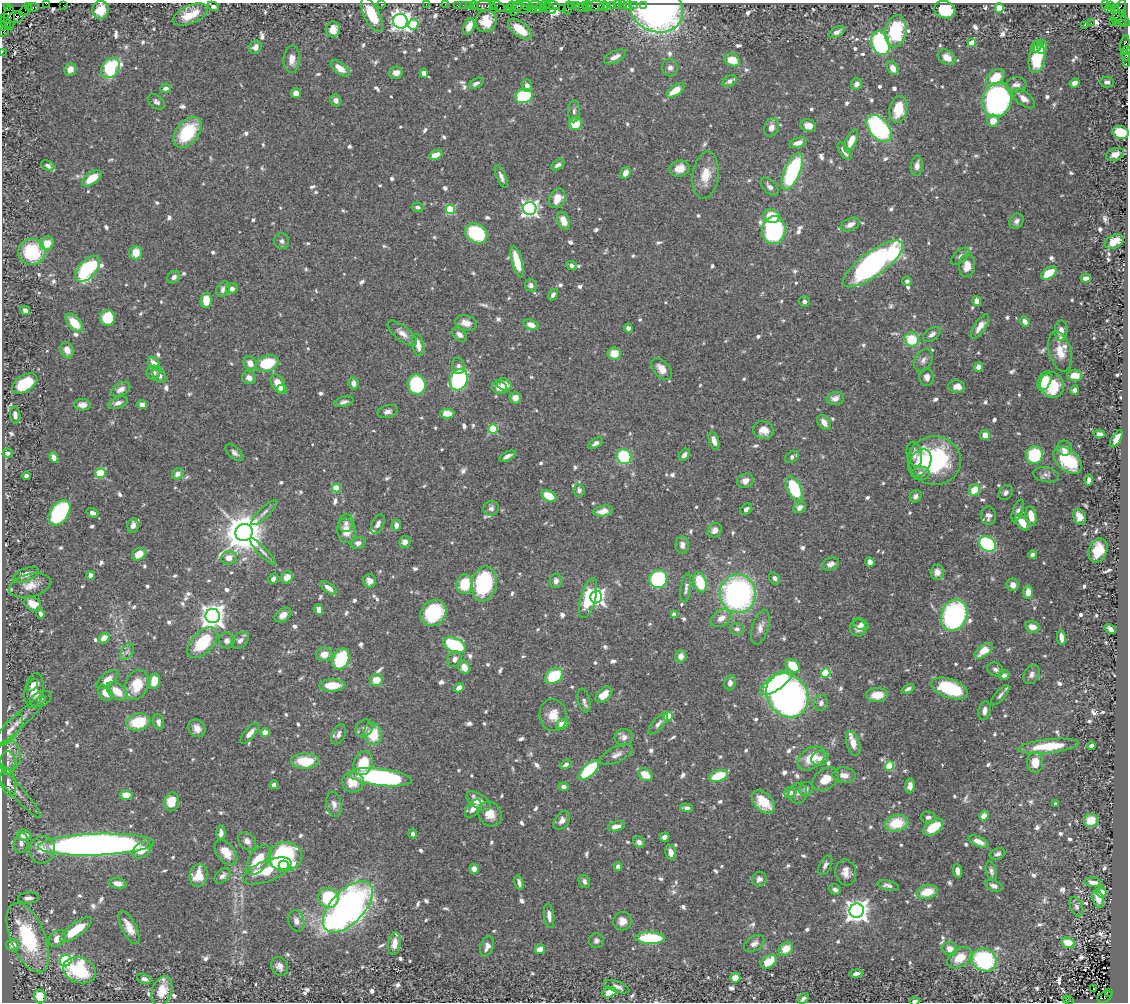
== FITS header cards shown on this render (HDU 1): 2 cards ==
NAXIS1  =                 1126
NAXIS2  =                 1000

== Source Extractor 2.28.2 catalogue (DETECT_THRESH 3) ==
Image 1126 x 1000 px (HDU 1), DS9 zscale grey, 1 PNG px = 1 image px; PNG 1130 x 1004 px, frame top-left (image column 1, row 1000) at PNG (2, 3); each listed source drawn as its Kron ellipse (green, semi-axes under 4 px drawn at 4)
Background 1.17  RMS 0.019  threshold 0.0561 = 3 sigma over >= 5 px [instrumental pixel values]
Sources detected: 952; of the 952, the 500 brightest by FLUX_AUTO listed and drawn (452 fainter detections omitted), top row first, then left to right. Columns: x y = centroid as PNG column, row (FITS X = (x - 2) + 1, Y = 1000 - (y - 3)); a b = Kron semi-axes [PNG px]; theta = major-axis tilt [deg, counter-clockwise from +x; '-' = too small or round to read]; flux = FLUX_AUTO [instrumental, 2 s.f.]
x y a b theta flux
46 3 3 2 - 40
381 4 2 2 - 44
426 4 2 2 - 28
445 4 2 2 - 28
63 5 2 2 - 29
457 5 2 2 - 41
463 5 2 2 - 31
469 5 3 2 - 64
535 5 6 2 1 300
545 5 4 2 - 47
550 5 10 3 -6 400
571 5 3 2 - 65
576 5 3 2 - 51
585 5 3 2 - 73
612 5 4 3 - 200
617 5 2 2 - 18
622 5 2 2 - 34
627 5 3 3 - 13
634 5 3 3 - 18
1105 5 3 2 - 330
1110 5 3 2 - 36
213 6 6 4 -27 4.4
474 6 4 3 - 76
484 6 11 4 -1 270
497 6 8 4 -27 130
512 6 4 2 - 71
527 6 7 4 -19 200
588 6 5 3 - 140
595 6 9 4 2 290
604 6 5 2 - 39
643 6 3 3 - 29
28 7 3 2 - 67
33 7 5 3 - 55
607 7 3 3 - 22
7 8 4 2 - 23
516 8 8 4 57 360
521 8 9 3 -18 440
539 8 5 3 - 190
543 8 3 3 - 88
549 8 7 3 -46 260
562 8 2 2 - 58
568 8 6 3 77 160
582 8 6 3 -21 290
656 8 28 23 -30 430
999 8 4 4 - 62
493 9 4 2 - 50
509 9 3 2 - 52
533 9 3 2 - 140
1115 9 4 3 - 410
100 10 9 8 - 23
945 10 11 8 -17 68
1108 10 3 2 - 38
24 11 5 2 - 40
1119 11 13 5 68 660
1122 14 4 3 - 180
190 15 18 9 24 30
372 15 18 8 -64 41
16 17 7 5 13 450
5 18 3 2 - 41
10 18 12 5 90 460
1121 19 10 5 -34 280
400 21 7 7 - 740
486 21 11 10 - 23
1114 22 3 2 - 43
5 23 7 2 -43 180
1091 23 3 2 - 1000
1123 24 3 2 - 54
413 25 5 5 - 64
1085 25 4 3 - 59
3 26 4 3 - 130
469 27 8 5 68 16
333 29 8 7 - 12
520 29 14 7 -38 30
4 31 6 3 57 130
896 31 16 10 79 80
837 32 8 4 29 5.5
880 43 12 8 -69 250
971 43 4 4 - 19
1125 45 9 3 79 330
1037 46 6 4 66 5.6
255 47 7 6 - 7
1042 47 7 4 84 6
1126 50 5 3 - 240
2 52 2 2 - 25
1126 55 5 3 - 150
615 57 12 5 26 7.8
947 57 9 6 -35 14
1037 58 15 8 79 49
292 59 14 8 85 11
732 60 8 6 -22 23
1126 63 2 2 - 18
670 67 9 8 - 6.2
110 68 11 8 51 110
340 68 11 5 -37 16
893 68 7 5 -57 12
70 69 6 5 - 9.8
396 73 7 6 - 10
424 73 4 4 - 6.3
995 77 10 7 35 36
730 81 7 5 31 5.2
1107 82 7 5 -2 4.8
476 83 8 4 29 4.4
1075 83 5 4 - 7.6
856 84 6 5 - 6
1016 85 10 8 6 9.1
527 86 6 5 - 6
166 88 5 4 - 4.8
675 90 10 5 35 21
296 93 5 5 - 10
524 96 9 7 19 110
1024 98 14 7 -38 10
336 100 6 5 - 5
997 100 17 14 73 470
156 102 9 6 -40 4.9
898 109 13 9 80 38
574 111 11 6 88 4.7
993 121 6 6 - 15
575 124 6 6 - 28
808 126 8 6 -16 10
771 127 9 7 72 7.3
879 128 16 9 -50 200
187 132 17 11 51 72
1121 132 8 6 -18 48
851 141 12 5 68 17
798 143 9 4 16 9.4
845 151 10 5 -54 12
1115 154 9 6 19 10
436 155 7 4 22 14
48 165 7 5 -29 4.4
558 165 7 4 32 4.4
917 166 10 6 85 8
679 169 10 8 13 15
792 171 20 7 67 170
625 173 6 5 - 11
705 175 24 13 83 25
501 177 12 4 -67 5.8
92 178 11 6 36 26
770 187 11 6 -45 5.8
557 198 10 8 63 17
418 207 6 4 -11 4.4
530 208 6 6 - 480
450 210 4 4 - 72
772 216 8 6 -13 36
564 221 9 5 -69 17
1016 221 8 6 50 5.7
850 224 10 6 25 7.4
774 230 14 11 83 210
476 233 12 9 -32 100
282 241 8 7 - 4.4
1114 242 10 6 26 23
47 243 7 6 - 21
32 252 14 13 - 87
136 253 7 6 - 21
960 256 11 6 41 4.5
517 262 16 5 -75 34
873 264 36 12 36 410
571 265 5 4 - 4.4
967 266 11 8 87 16
88 269 16 8 48 130
1049 273 8 5 34 37
174 277 7 5 43 5.4
1086 278 5 4 - 7.8
907 281 4 4 - 4.5
531 285 6 5 - 5.1
223 289 8 6 59 5.8
232 289 6 5 - 5.7
553 295 6 4 57 4.5
206 300 7 5 87 22
977 301 5 4 - 9.7
804 302 5 5 - 4.3
25 310 5 4 - 6.4
107 318 8 7 - 59
1025 321 6 4 -51 8.1
74 323 11 6 -47 28
466 323 11 7 -14 14
531 325 7 5 -21 12
980 326 14 5 56 12
628 328 5 4 - 5.8
1061 331 10 6 86 11
402 333 18 7 -39 11
932 334 10 6 34 6.2
459 335 8 5 -39 6.5
912 340 7 7 - 41
418 345 11 6 -76 11
67 350 8 6 -69 11
1060 351 20 11 -74 22
614 353 6 6 - 20
923 360 12 8 59 6.4
154 363 7 5 -54 13
250 363 7 6 - 11
267 363 12 8 19 60
458 366 8 6 -79 5.1
978 367 5 4 - 6.2
662 369 13 8 -49 15
153 373 7 6 - 6.7
159 375 8 6 -56 5.1
1075 375 7 5 -5 18
927 377 9 7 -89 7.4
249 378 7 6 - 8.4
459 380 11 8 70 170
1044 381 10 6 64 26
25 383 14 8 32 62
278 383 10 6 -61 21
354 383 6 5 - 7.5
417 385 10 9 - 130
504 385 7 6 - 15
1052 385 13 11 -67 50
957 387 8 6 -2 12
499 388 8 6 -21 8.9
121 389 10 6 30 8
282 389 5 4 - 16
1074 390 5 4 - 5.5
515 398 5 5 - 11
835 398 9 6 12 8.4
344 402 10 5 15 4.9
118 403 10 5 20 6.6
82 405 8 5 0 9.2
142 405 5 4 - 8.6
387 412 10 6 13 5.6
447 413 7 5 0 16
15 415 9 5 -81 6.6
824 422 8 5 -55 11
493 429 4 4 - 80
764 430 10 8 -21 14
1100 434 5 4 - 4.5
985 435 5 5 - 11
1116 439 9 4 61 14
714 441 9 4 -71 8.7
596 443 8 4 32 5.4
1064 448 7 7 - 6.5
8 453 5 4 - 4.4
234 453 10 6 -42 5.2
914 454 12 7 -78 8.2
684 455 7 4 49 5.8
1034 455 9 8 - 82
507 456 9 4 26 6.3
54 457 5 4 - 9
624 457 8 7 - 81
792 457 7 5 31 4.3
935 460 26 24 -7 140
1068 460 17 10 -43 60
920 463 14 10 59 22
101 473 5 5 - 83
921 473 9 6 4 7
178 474 6 5 - 6.6
1046 475 13 7 -9 5.5
26 476 4 4 - 4.2
1089 480 5 4 - 4.6
745 481 8 7 - 8.7
336 488 4 4 - 37
794 488 13 7 -65 89
579 490 6 5 - 5.8
974 490 6 5 - 26
1006 493 8 6 53 4.7
549 496 8 5 -28 31
916 496 6 5 - 5.2
491 508 8 7 - 5.3
800 508 6 5 - 8.4
746 509 6 5 - 4.8
603 511 10 5 10 11
1018 511 12 5 70 5.1
59 513 14 9 55 170
92 513 6 4 -19 6
264 513 17 5 44 5.9
988 516 9 7 -90 7.3
1031 516 10 5 -79 17
1079 517 8 6 -68 11
1022 522 9 5 -53 19
346 523 9 7 75 5.9
378 524 10 5 65 6
133 525 7 5 81 7.7
396 525 6 5 - 7.7
715 530 8 6 38 7.1
347 531 12 9 -81 19
244 532 9 8 - 4100
405 542 6 6 - 7.3
358 543 7 6 - 5.5
987 544 9 7 -32 130
682 545 8 7 - 8.3
1098 550 12 9 72 25
263 551 18 4 -46 6
139 554 7 5 34 19
1032 555 4 4 - 4.7
229 558 7 6 - 12
870 562 5 4 - 5.7
831 564 9 6 21 7.2
937 572 7 7 - 7.2
26 575 14 6 23 8.8
90 575 4 4 - 6.1
287 577 6 5 - 15
774 578 6 5 - 4.6
273 579 5 4 - 4.7
658 579 9 9 - 130
370 581 7 6 - 7.8
556 581 7 6 - 6.3
700 582 10 6 -72 52
465 584 10 8 78 40
484 584 18 12 78 120
1013 585 6 6 - 8.9
30 586 22 11 13 15
329 588 10 4 -36 9.3
686 588 15 5 82 5.8
1028 592 6 4 85 12
738 594 19 18 - 320
596 597 6 6 - 450
588 598 21 7 75 48
33 604 9 6 -31 15
319 610 5 4 - 8.4
40 613 5 4 - 4.8
433 613 14 12 50 96
675 614 4 4 - 16
283 615 9 6 35 8.8
954 615 16 13 71 240
213 616 7 7 - 1200
721 618 11 7 32 11
861 624 8 5 -22 4.7
760 627 18 8 73 9.6
1032 627 7 5 -14 13
858 628 8 8 - 8.6
737 629 7 6 - 4.9
1110 629 6 4 -34 5.9
1061 637 7 4 -82 9.1
104 638 6 4 43 12
227 640 8 7 - 6.1
240 640 10 7 42 6.2
202 643 19 10 46 59
454 645 12 7 -23 120
984 651 10 5 37 23
127 652 9 5 54 4.2
324 654 8 7 - 15
681 656 6 5 - 8.4
341 659 11 8 66 93
455 659 8 7 - 7.1
793 666 8 5 -41 37
464 667 7 6 - 12
996 669 8 6 -25 4.6
826 673 5 4 - 77
1031 674 10 7 59 5.9
1004 675 5 5 - 6.4
554 676 10 7 37 63
107 679 13 6 39 11
376 680 6 6 - 18
154 681 8 5 79 23
776 682 19 7 35 130
730 683 7 5 81 6.2
33 685 7 4 58 6.5
137 685 15 11 67 32
332 685 13 6 2 26
459 688 5 4 - 7.3
908 689 7 4 25 4.3
950 689 19 9 -19 83
34 691 17 9 80 24
117 691 12 7 -38 19
105 693 9 6 -51 9.4
604 695 10 6 42 16
787 695 23 20 -52 640
877 695 11 7 3 22
1000 695 13 5 49 4.6
41 699 11 7 23 5.2
584 701 12 6 -78 4.4
821 703 8 7 - 6
984 711 9 6 82 6.4
553 715 16 14 -81 19
668 716 5 4 - 56
138 722 12 8 12 50
158 722 8 5 -83 6.3
17 723 39 7 43 14
562 724 6 5 - 19
658 724 13 5 48 5.4
197 728 9 8 - 10
364 728 9 8 - 7
10 730 19 7 51 10
250 733 13 5 49 8.2
265 733 4 4 - 26
338 734 10 6 68 6.4
373 734 11 9 -77 39
624 737 9 8 - 7.4
853 743 13 6 -72 14
1049 746 30 7 6 43
1091 746 4 4 - 4.4
9 755 15 11 -78 13
617 755 18 7 25 8.2
811 758 15 10 34 32
820 758 9 7 19 8.3
305 761 14 7 1 45
8 763 12 7 -89 6.9
363 763 12 9 69 39
1035 763 10 8 -90 19
566 764 6 4 32 4.5
890 766 4 4 - 60
589 770 13 6 44 80
645 775 8 5 -33 24
844 775 12 7 -5 10
718 776 10 5 19 50
380 777 32 8 -7 260
826 779 14 10 33 20
8 782 14 7 -77 9
353 782 11 10 - 23
274 785 4 4 - 5.4
910 786 7 4 85 8.1
564 787 5 4 - 5
14 788 40 6 -48 12
806 789 7 6 - 4.8
790 793 6 5 - 4.6
798 793 10 9 - 5.8
126 795 6 5 - 15
478 801 14 7 -35 16
172 802 9 7 77 22
763 802 14 8 -45 31
334 804 13 7 -78 6.7
1056 804 4 4 - 4.8
473 808 11 6 52 10
686 808 6 3 -5 4.2
490 814 13 11 -56 18
984 816 5 4 - 12
928 817 7 5 1 5
562 820 10 7 56 7.7
1091 820 7 6 - 25
896 823 12 8 11 41
616 826 8 5 14 9.2
933 827 11 6 35 35
221 833 7 4 87 7.1
413 834 4 4 - 5.9
24 835 7 5 -3 14
665 837 5 4 - 5.7
247 841 10 7 -48 8.4
979 841 10 5 -24 10
639 842 6 5 - 5.2
21 843 10 7 82 7.2
96 845 58 10 2 1000
42 850 14 12 68 21
142 850 10 7 35 17
671 852 7 5 -77 8.9
226 853 14 8 -51 21
998 854 8 5 20 4.2
285 857 16 14 6 160
258 860 17 9 54 39
284 865 5 4 - 51
825 865 11 5 64 5.5
618 867 4 4 - 6.6
474 869 5 4 - 8.4
267 871 26 10 22 50
957 871 7 4 -85 7.2
991 871 9 5 -74 4.5
846 872 13 10 -79 13
199 875 11 9 79 27
222 876 9 6 41 5.6
759 879 7 7 - 5.1
584 881 7 5 -61 4.9
519 882 7 4 -75 5.1
1093 882 8 4 -8 8.8
118 883 9 5 -12 8.9
888 885 11 5 -13 5.9
994 886 9 5 -21 5.3
835 889 6 5 - 5.2
927 892 11 6 14 29
1101 892 5 5 - 18
28 898 10 5 4 6.3
328 898 10 9 - 82
1098 899 9 5 -70 11
348 907 32 16 47 720
1076 907 10 6 -68 4.3
857 911 7 7 - 1100
549 916 12 5 -82 8.1
296 921 11 8 -73 8.5
622 921 9 9 - 10
129 927 18 7 -63 16
76 930 19 6 36 53
28 938 37 17 -67 130
650 938 15 6 -2 100
57 939 9 7 43 15
596 941 7 7 - 4.3
1068 943 6 5 - 31
394 944 11 6 82 12
754 944 11 7 34 7.3
13 945 6 6 - 12
487 946 10 6 70 7.6
540 949 5 4 - 13
786 949 7 6 - 21
950 949 7 6 - 11
960 958 13 9 34 26
984 960 13 11 -26 120
66 961 6 5 - 180
769 962 9 5 35 30
279 966 10 8 -63 7.6
79 970 17 12 -19 120
856 973 7 4 9 5.5
735 978 5 5 - 14
144 979 7 5 -17 6.5
617 987 13 5 -19 6.8
1094 989 2 2 - 4.2
162 991 15 10 70 26
609 992 7 5 17 22
1108 992 3 2 - 280
40 996 7 5 -75 34
1105 997 8 5 30 510
803 998 6 3 47 4.3
1066 1000 4 3 - 90
915 1001 5 3 - 5.2
1069 1001 3 3 - 98
At the frame edge (FLAGS 8, measured only in part): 13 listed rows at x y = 46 3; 381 4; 426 4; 445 4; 213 6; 100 10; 3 26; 4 31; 1126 50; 2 52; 1126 55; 1126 63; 915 1001
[452 fainter detections neither listed nor drawn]